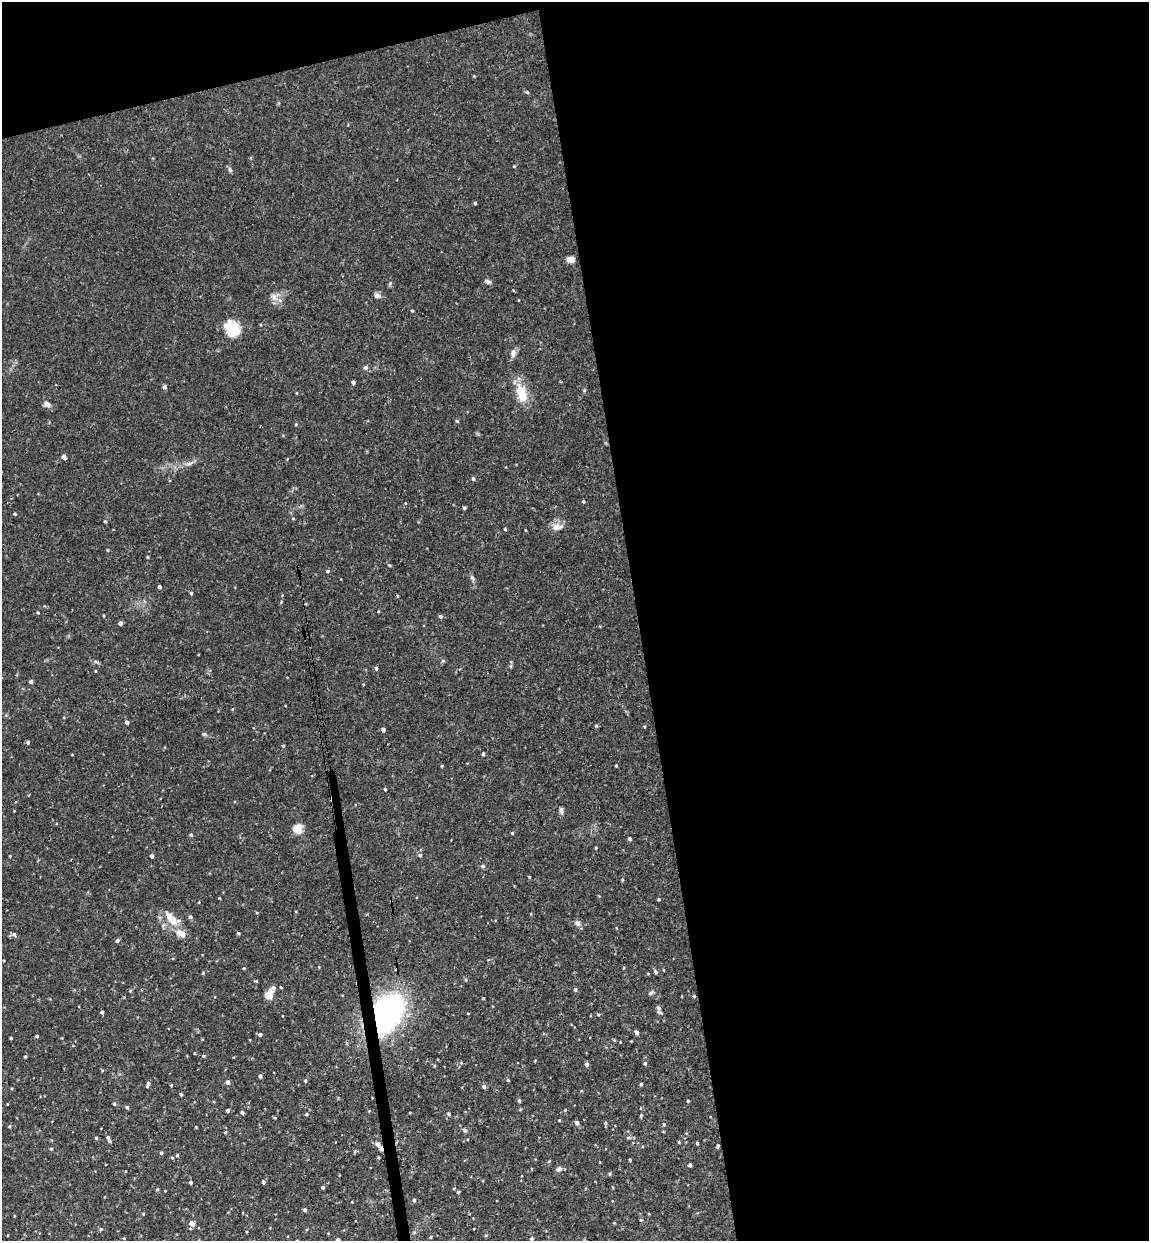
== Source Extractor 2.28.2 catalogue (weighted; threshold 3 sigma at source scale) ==
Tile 4 of 4 x 4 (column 4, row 1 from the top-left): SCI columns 3597-4743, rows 3777-5015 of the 5012 x 5072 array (HDU 1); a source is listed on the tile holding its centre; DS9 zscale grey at full resolution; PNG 1151 x 1243 px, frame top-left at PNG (2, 2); no overlay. Shown black and unused: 48% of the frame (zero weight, under 3 of 4 exposures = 6% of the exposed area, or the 3 px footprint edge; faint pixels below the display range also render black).
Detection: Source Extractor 2.28.2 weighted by HDU 2 'WHT'; one run over the whole footprint, this tile lists its part. Background 0.0283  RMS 0.0033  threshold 0.0147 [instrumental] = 3 sigma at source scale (4.5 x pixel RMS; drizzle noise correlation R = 1.50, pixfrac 1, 0.05/0.05 arcsec/px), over >= 5 px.
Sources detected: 149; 2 cosmic-ray / hot-pixel residue — not listed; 3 inside a brighter listed object's ellipse — not listed separately; the other 144 listed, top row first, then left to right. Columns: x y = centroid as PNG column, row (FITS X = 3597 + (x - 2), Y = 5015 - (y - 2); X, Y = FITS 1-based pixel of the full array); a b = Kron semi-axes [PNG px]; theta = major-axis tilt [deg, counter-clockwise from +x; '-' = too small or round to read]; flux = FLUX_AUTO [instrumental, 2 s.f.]
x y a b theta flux
527 92 5 4 - 0.41
514 166 4 3 - 0.24
230 170 7 5 -54 0.59
475 203 3 3 - 0.42
571 259 8 6 -8 1.7
488 281 9 5 -13 0.74
377 296 8 6 -8 1
274 297 9 7 -64 1.4
412 310 4 3 - 0.25
232 329 20 16 -61 7
513 353 11 6 86 1.3
366 367 7 6 - 0.64
353 382 4 3 - 0.62
164 387 6 5 - 0.5
521 393 26 13 -73 6.4
47 404 9 6 -39 1.3
457 421 4 4 - 0.37
296 424 4 3 - 0.27
64 457 4 4 - 1.2
189 463 9 4 9 0.88
473 478 5 4 - 0.46
583 501 4 3 - 0.32
464 508 4 3 - 0.46
15 514 4 3 - 0.37
105 521 4 3 - 0.33
557 527 14 8 6 2.2
505 529 3 3 - 0.31
107 550 4 3 - 0.29
148 557 4 3 - 0.26
389 565 4 3 - 0.32
328 571 4 4 - 0.4
472 578 7 5 -59 0.62
159 587 4 3 - 0.73
191 593 4 3 - 0.37
397 596 4 3 - 0.23
38 612 4 2 - 0.27
440 616 5 4 - 0.56
120 623 4 4 - 0.94
96 662 9 4 -26 0.57
376 668 4 4 - 0.6
96 671 4 2 - 0.25
31 682 5 5 - 0.52
127 722 4 4 - 0.82
596 726 4 4 - 0.37
383 730 4 4 - 0.88
204 734 5 5 - 0.49
28 742 4 4 - 0.53
283 746 3 3 - 0.33
483 754 4 3 - 0.58
442 766 3 3 - 0.28
616 766 3 3 - 0.31
385 789 3 3 - 0.33
561 810 9 5 -84 0.73
297 829 10 9 - 3.9
512 833 4 4 - 0.3
191 835 4 4 - 0.43
630 839 4 3 - 0.51
596 848 4 2 - 0.26
420 855 5 5 - 0.52
10 856 4 2 - 0.22
152 856 4 3 - 0.77
483 866 5 4 - 0.45
622 879 4 3 - 0.32
659 899 4 3 - 0.29
199 902 4 2 - 0.23
190 917 5 5 - 0.63
171 918 25 10 -48 4.7
577 923 7 7 - 0.97
14 934 6 5 - 0.63
117 940 5 4 - 0.61
319 967 4 3 - 0.26
655 972 5 5 - 0.57
203 973 4 3 - 0.3
466 980 4 4 - 0.37
256 981 4 4 - 0.27
575 989 4 4 - 0.51
651 993 7 5 22 0.58
269 994 13 8 72 2.6
694 996 4 4 - 0.31
483 998 3 3 - 0.24
102 1012 4 4 - 0.41
385 1014 30 19 61 92
598 1014 4 4 - 0.35
637 1033 6 5 - 0.66
260 1034 4 4 - 0.7
37 1036 3 3 - 0.47
11 1038 3 2 - 0.32
194 1053 4 3 - 0.23
25 1056 4 3 - 0.36
203 1056 4 3 - 0.29
645 1063 5 4 - 0.47
587 1064 4 4 - 0.83
260 1076 4 3 - 0.72
508 1080 4 3 - 0.32
305 1081 5 4 - 0.36
228 1082 4 4 - 1.1
148 1084 6 3 68 0.74
641 1084 4 3 - 0.49
171 1085 4 3 - 0.26
484 1087 5 4 - 0.74
181 1094 4 3 - 0.42
519 1100 4 3 - 0.52
688 1101 4 3 - 0.27
114 1104 5 3 - 0.31
127 1107 4 4 - 0.57
228 1110 4 4 - 0.62
565 1110 5 3 - 0.29
242 1112 4 3 - 0.57
306 1114 4 3 - 0.38
449 1114 5 4 - 0.47
559 1120 3 3 - 0.28
577 1123 5 5 - 0.95
605 1123 5 4 - 0.4
664 1124 5 4 - 0.44
10 1126 4 3 - 0.32
465 1130 6 5 - 0.63
108 1137 5 4 - 0.49
96 1138 4 3 - 0.35
679 1142 4 3 - 0.3
697 1143 3 3 - 0.38
378 1144 8 6 -61 1.2
718 1146 4 3 - 0.44
51 1149 4 3 - 0.3
161 1153 4 4 - 0.41
177 1155 4 3 - 0.32
172 1157 5 3 - 0.33
630 1160 3 3 - 0.31
690 1165 4 3 - 0.63
559 1169 7 5 25 0.88
610 1174 5 3 - 0.3
191 1182 3 3 - 0.59
263 1182 4 3 - 0.76
323 1187 3 3 - 0.52
157 1190 5 3 - 0.26
458 1192 3 3 - 0.5
414 1200 4 4 - 0.45
305 1210 4 4 - 0.57
143 1214 4 3 - 0.25
641 1220 5 3 - 0.32
192 1224 7 5 -39 1.6
101 1229 4 4 - 0.36
430 1237 4 4 - 0.29
531 1239 4 4 - 0.53
338 1240 4 3 - 0.99
Overlapping masked pixels (flux is a lower limit): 1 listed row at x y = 385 1014
Isophote crosses this tile's border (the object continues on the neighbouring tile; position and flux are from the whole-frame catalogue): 1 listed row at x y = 338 1240